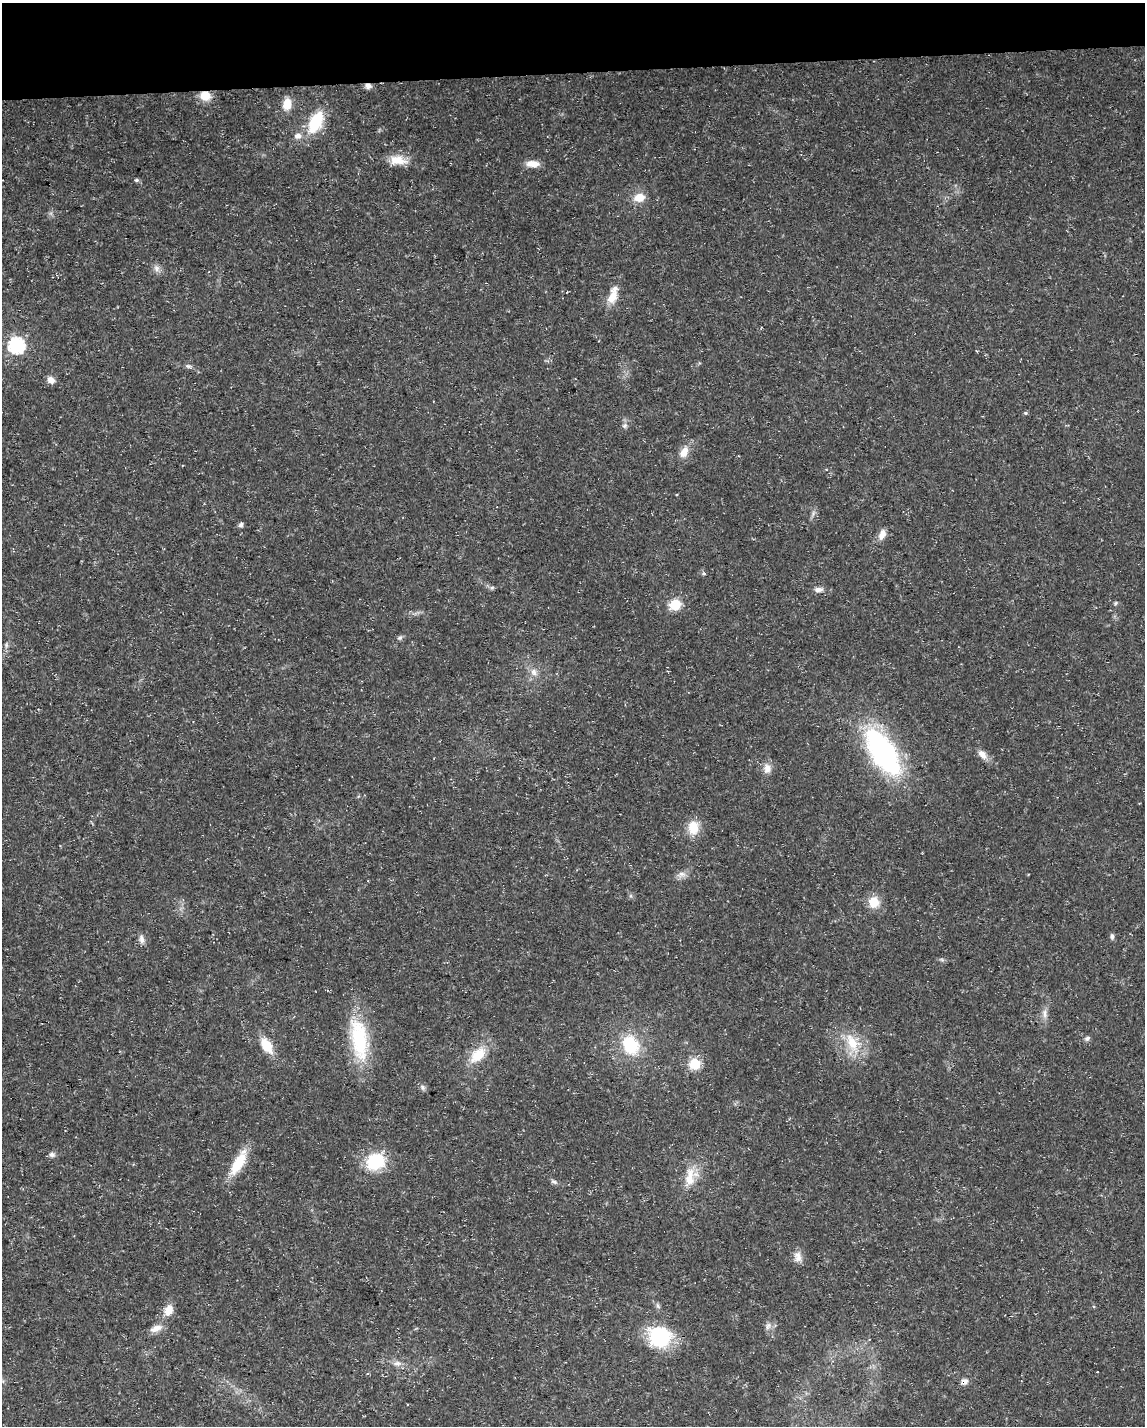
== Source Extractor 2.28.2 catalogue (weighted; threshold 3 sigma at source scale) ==
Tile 3 of 4 x 3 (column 3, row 1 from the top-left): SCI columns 2288-3430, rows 2901-4324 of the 4574 x 4333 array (HDU 1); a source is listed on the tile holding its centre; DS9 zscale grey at full resolution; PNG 1147 x 1428 px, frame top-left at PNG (2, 3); no overlay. Shown black and unused: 5% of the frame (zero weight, under 3 of 5 exposures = <1% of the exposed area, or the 3 px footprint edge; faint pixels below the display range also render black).
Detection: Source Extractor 2.28.2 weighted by HDU 2 'WHT'; one run over the whole footprint, this tile lists its part. Background 0.0165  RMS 0.0022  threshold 0.01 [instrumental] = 3 sigma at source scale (4.5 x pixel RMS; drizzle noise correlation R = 1.50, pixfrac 1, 0.0396/0.0396 arcsec/px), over >= 5 px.
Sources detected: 62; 2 cosmic-ray / hot-pixel residue — not listed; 1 inside a brighter listed object's ellipse — not listed separately; the other 59 listed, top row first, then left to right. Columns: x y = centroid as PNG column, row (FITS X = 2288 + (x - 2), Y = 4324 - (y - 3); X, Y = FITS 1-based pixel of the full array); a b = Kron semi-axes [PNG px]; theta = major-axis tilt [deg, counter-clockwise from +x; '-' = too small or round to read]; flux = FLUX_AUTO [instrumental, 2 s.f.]
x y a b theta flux
368 86 8 7 - 0.96
205 96 12 10 -9 3.5
287 104 14 10 81 3.2
316 122 23 12 63 11
298 136 10 8 6 1.3
398 160 24 12 -6 3.6
533 164 15 7 -2 2.4
137 180 6 4 -1 0.45
639 197 13 10 12 3.1
157 268 10 8 -72 1
612 297 18 11 72 3.2
16 345 7 7 - 51
188 366 9 5 -10 0.57
51 380 9 7 -38 1.4
1026 413 5 4 - 0.36
624 426 7 6 - 0.64
684 452 16 10 62 2.5
813 513 9 4 68 0.66
241 525 6 5 - 0.72
882 534 14 8 66 1.7
704 573 6 5 - 0.36
492 587 7 4 1 0.43
818 590 12 6 5 1.2
1116 603 6 5 - 0.34
675 605 6 6 - 17
400 638 8 6 36 0.5
6 645 9 4 82 0.56
534 672 11 8 -74 1.4
883 752 56 25 -58 41
982 755 15 8 -47 1.7
767 768 13 10 -89 1.8
693 827 18 14 89 4
682 874 11 9 -2 1.2
874 902 12 11 - 4
1112 936 9 5 -85 0.54
142 939 12 7 -78 1
942 959 6 4 -21 0.38
1045 1013 14 7 -88 1.3
1087 1038 7 6 - 0.63
359 1039 57 21 -81 16
852 1043 27 15 -64 6.6
631 1045 21 16 -63 11
267 1046 16 10 -57 5.2
478 1055 25 14 46 5.8
695 1064 6 6 - 17
423 1087 8 6 -54 0.65
52 1155 8 6 -14 0.73
375 1162 18 15 34 12
238 1163 33 12 60 6.5
690 1177 28 12 83 4.7
554 1182 10 5 -29 0.59
798 1257 15 10 -81 1.7
658 1306 9 5 -71 0.55
168 1310 13 9 69 2.9
768 1326 10 7 63 1
156 1328 18 8 21 1.9
659 1337 25 22 -27 16
397 1363 13 7 4 1.3
964 1381 9 7 37 1.1
Overlapping masked pixels (flux is a lower limit): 3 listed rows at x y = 368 86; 205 96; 964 1381